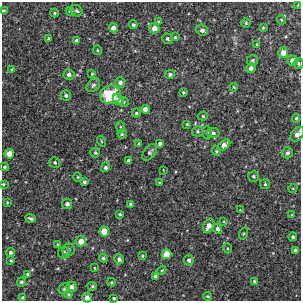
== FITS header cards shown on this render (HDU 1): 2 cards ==
NAXIS1  =                  299
NAXIS2  =                  299

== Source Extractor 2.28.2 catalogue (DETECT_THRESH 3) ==
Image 299 x 299 px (HDU 1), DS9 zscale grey, 1 PNG px = 1 image px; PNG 303 x 303 px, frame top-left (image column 1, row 299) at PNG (2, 2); each listed source drawn as its Kron ellipse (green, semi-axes under 4 px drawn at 4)
Background -2.34e-05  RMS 0.0031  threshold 0.00919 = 3 sigma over >= 5 px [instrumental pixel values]
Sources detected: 109; all 109 listed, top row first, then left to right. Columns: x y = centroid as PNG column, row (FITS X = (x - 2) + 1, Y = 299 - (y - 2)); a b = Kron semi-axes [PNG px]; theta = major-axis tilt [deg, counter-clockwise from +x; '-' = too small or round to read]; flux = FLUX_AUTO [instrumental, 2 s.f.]
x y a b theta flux
298 5 3 3 - 0.2
3 11 4 3 - 0.4
70 11 5 4 - 0.33
77 11 6 5 - 0.38
54 13 4 4 - 0.24
281 20 5 3 - 0.19
159 22 4 3 - 0.25
246 23 4 4 - 0.32
133 25 4 4 - 0.48
113 28 4 4 - 1.3
154 28 5 5 - 1.5
263 28 4 4 - 0.19
202 30 6 5 - 0.82
175 37 4 4 - 0.23
49 38 3 3 - 0.31
167 39 5 5 - 0.37
76 41 4 3 - 0.47
257 45 4 3 - 0.22
97 50 5 4 - 0.23
283 53 5 5 - 1.7
253 60 6 5 - 0.38
293 61 5 5 - 1.5
299 63 5 5 - 0.35
251 68 5 4 - 0.78
11 69 4 2 - 0.15
92 74 3 3 - 0.21
170 74 5 4 - 0.45
69 75 5 5 - 0.71
120 83 5 5 - 0.71
93 85 8 5 44 0.49
234 87 4 3 - 0.2
184 92 3 3 - 0.26
110 95 10 9 - 8.2
66 96 5 5 - 0.45
118 100 6 5 - 0.56
123 102 5 4 - 0.3
145 109 4 4 - 1.5
136 113 4 4 - 0.3
203 116 5 4 - 0.28
296 118 5 4 - 0.25
187 124 4 3 - 0.22
121 127 5 4 - 0.24
197 131 5 5 - 0.31
207 132 6 5 - 0.41
213 133 6 5 - 0.48
122 134 4 4 - 0.26
297 134 8 5 50 1.1
101 141 5 3 - 0.18
139 143 3 3 - 0.56
160 144 4 3 - 0.53
224 145 7 4 39 1.8
216 151 5 4 - 0.25
150 152 10 5 52 0.5
95 153 5 4 - 0.34
287 153 5 5 - 0.51
9 154 5 4 - 2
129 161 4 4 - 0.73
55 163 6 5 - 0.36
4 167 4 3 - 0.33
105 167 5 4 - 0.47
163 170 3 2 - 0.14
253 176 5 5 - 0.35
78 177 5 4 - 0.22
84 182 4 3 - 0.47
160 183 4 3 - 0.25
3 184 3 3 - 0.19
265 184 5 5 - 0.35
293 188 5 3 - 0.17
7 202 4 3 - 0.2
67 204 5 5 - 0.69
130 204 4 3 - 0.38
240 210 3 3 - 0.14
120 214 3 3 - 0.29
292 215 4 4 - 0.2
31 218 5 3 - 0.42
224 221 4 4 - 0.16
209 226 7 5 63 1.7
217 229 5 4 - 0.65
104 231 5 4 - 3.9
244 233 6 3 71 0.22
293 237 4 4 - 0.38
81 241 5 5 - 1.9
58 245 4 3 - 0.31
227 248 5 3 - 0.22
69 250 6 6 - 0.51
295 250 4 4 - 0.61
10 252 4 4 - 0.43
64 253 6 6 - 0.61
166 254 5 5 - 4.9
142 256 4 3 - 0.19
103 258 4 4 - 0.35
119 259 5 5 - 0.59
11 260 3 3 - 0.21
189 260 5 5 - 0.58
94 268 3 2 - 0.16
162 270 5 3 - 0.2
28 274 4 3 - 0.43
155 276 4 4 - 0.5
254 281 4 3 - 0.27
21 282 5 4 - 0.49
111 282 4 4 - 0.22
92 286 5 4 - 0.3
71 287 5 5 - 0.86
64 289 6 5 - 0.45
68 294 4 4 - 0.24
207 296 4 4 - 0.28
87 297 5 4 - 1.1
23 298 4 4 - 0.44
114 298 3 3 - 0.29
At the frame edge (FLAGS 8, measured only in part): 6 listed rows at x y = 3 11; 299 63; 297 134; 3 184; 87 297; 114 298